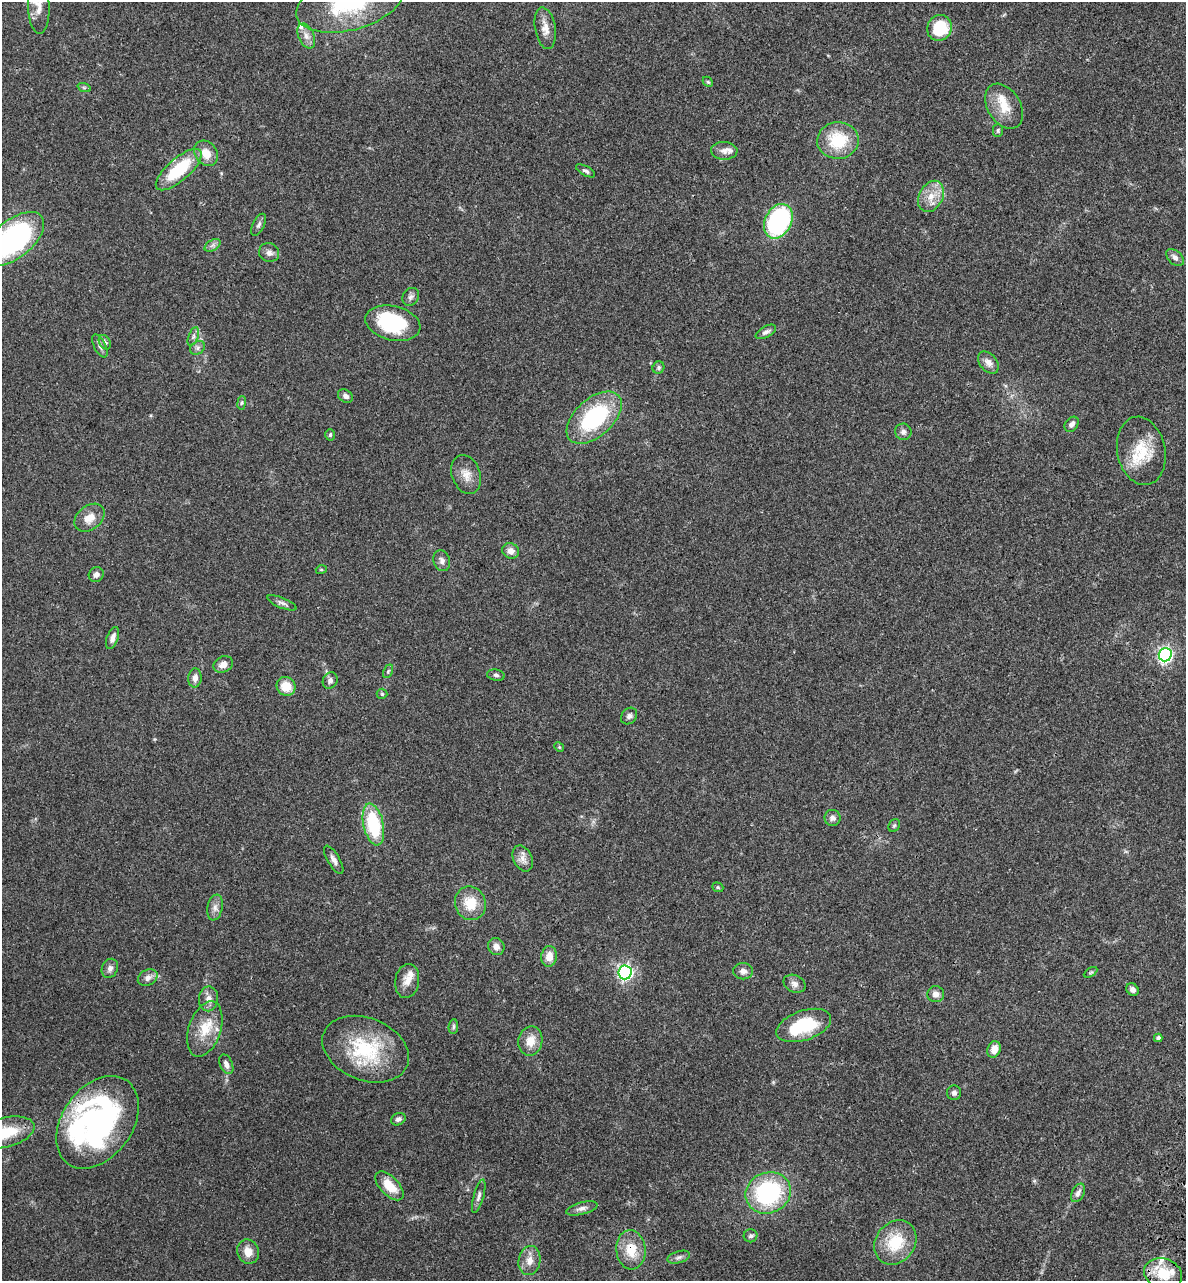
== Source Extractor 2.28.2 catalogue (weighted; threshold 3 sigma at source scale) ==
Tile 6 of 4 x 4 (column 2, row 2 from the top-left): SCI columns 1506-2689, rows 2749-4027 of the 5496 x 5492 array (HDU 1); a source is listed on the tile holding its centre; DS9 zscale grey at full resolution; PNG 1188 x 1283 px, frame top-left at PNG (2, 2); each listed source drawn as its Kron ellipse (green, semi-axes under 4 px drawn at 4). Shown black and unused: <1% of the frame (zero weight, under 3 of 4 exposures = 13% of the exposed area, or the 3 px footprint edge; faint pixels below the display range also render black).
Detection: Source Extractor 2.28.2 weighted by HDU 2 'WHT'; one run over the whole footprint, this tile lists its part. Background 0.0647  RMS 0.0058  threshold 0.0259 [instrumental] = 3 sigma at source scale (4.5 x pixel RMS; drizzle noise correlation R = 1.50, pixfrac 1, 0.05/0.05 arcsec/px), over >= 5 px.
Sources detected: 108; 2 inside a brighter object's white glare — neither listed nor drawn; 7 inside a brighter listed object's ellipse — not listed separately; the other 99 listed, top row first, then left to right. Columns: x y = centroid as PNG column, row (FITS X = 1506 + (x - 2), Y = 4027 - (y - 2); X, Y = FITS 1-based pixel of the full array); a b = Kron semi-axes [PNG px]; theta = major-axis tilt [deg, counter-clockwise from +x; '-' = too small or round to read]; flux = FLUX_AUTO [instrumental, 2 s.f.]
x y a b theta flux
349 3 54 27 15 58
39 7 27 10 -88 6.9
545 28 21 10 -80 5.4
940 28 13 12 - 22
306 36 13 8 -66 3.6
708 82 6 4 -44 0.76
84 87 7 4 -19 0.84
1004 106 24 16 -59 12
998 130 6 5 - 0.86
838 141 21 18 2 23
724 151 13 8 -3 3.1
206 153 13 11 -54 7.3
179 170 29 11 41 29
586 171 10 4 -29 1.4
931 196 16 12 63 8
778 221 18 13 64 79
259 225 12 5 64 1.7
14 239 36 19 39 110
213 245 9 5 32 1.7
269 253 10 9 - 2.4
1175 257 10 6 -42 2.3
411 297 9 8 - 2
393 323 28 17 -13 42
766 332 11 5 29 2.1
193 336 10 5 69 1.7
105 342 8 5 -60 1.3
100 346 12 5 -63 2
198 348 8 6 37 1.7
988 362 12 8 -50 3.6
658 368 6 5 - 1.2
345 396 8 6 -35 2
242 403 7 3 81 0.76
594 418 33 19 42 55
1072 424 8 6 49 2.3
903 432 8 8 - 2
330 435 5 4 - 0.86
1141 451 34 24 -79 20
466 474 20 14 -69 6.6
89 518 17 12 38 6.8
511 551 8 7 - 3.6
442 561 11 8 -73 2.3
321 570 5 3 - 0.53
96 575 8 7 - 2.2
282 603 15 5 -23 1.9
112 638 11 5 69 2.8
1165 655 7 6 - 150
223 664 10 8 23 3.9
388 671 7 4 65 0.95
496 675 9 5 -8 1.5
195 678 9 6 85 3
330 681 8 7 - 2.3
286 686 10 9 - 9.8
382 694 5 5 - 0.75
629 716 9 7 50 1.9
559 747 5 4 - 0.63
832 818 8 8 - 2.3
373 824 21 10 -78 34
894 826 7 5 53 0.89
523 858 14 9 -64 3.7
334 860 16 6 -60 2.7
718 887 6 4 -21 0.72
470 903 17 15 -70 12
215 908 13 7 79 2.9
496 947 9 8 - 3.3
549 956 10 8 83 5.9
110 968 10 8 66 2.5
743 971 10 8 1 2.5
625 972 7 6 - 140
1091 972 7 4 30 0.81
148 978 10 7 28 3.1
407 981 17 12 81 5.4
795 984 11 8 -25 2.8
1133 990 7 5 -51 2.3
936 994 8 8 - 3.4
209 999 12 9 88 3.7
804 1025 28 14 19 30
453 1027 7 4 85 0.98
205 1029 29 16 71 15
1158 1038 4 4 - 1.7
530 1041 15 12 80 7.2
366 1049 45 31 -22 42
994 1049 8 6 70 5
226 1064 10 6 -66 2.7
954 1093 7 7 - 2
398 1119 7 6 - 1.7
97 1122 51 35 54 130
5 1133 30 15 14 25
389 1186 18 9 -45 11
768 1193 23 20 24 61
1078 1193 10 6 62 2.6
479 1196 17 5 75 2.3
582 1208 16 6 15 2.7
751 1236 7 6 - 1.3
895 1242 23 19 53 20
631 1250 20 14 -85 13
248 1252 12 10 -67 6.3
679 1257 12 5 16 2
529 1260 15 10 78 5.1
1163 1274 19 15 -20 15
Overlapping masked pixels (flux is a lower limit): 2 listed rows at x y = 97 1122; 631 1250
Isophote crosses this tile's border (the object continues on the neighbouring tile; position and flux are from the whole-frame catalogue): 4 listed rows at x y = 349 3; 39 7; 14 239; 5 1133